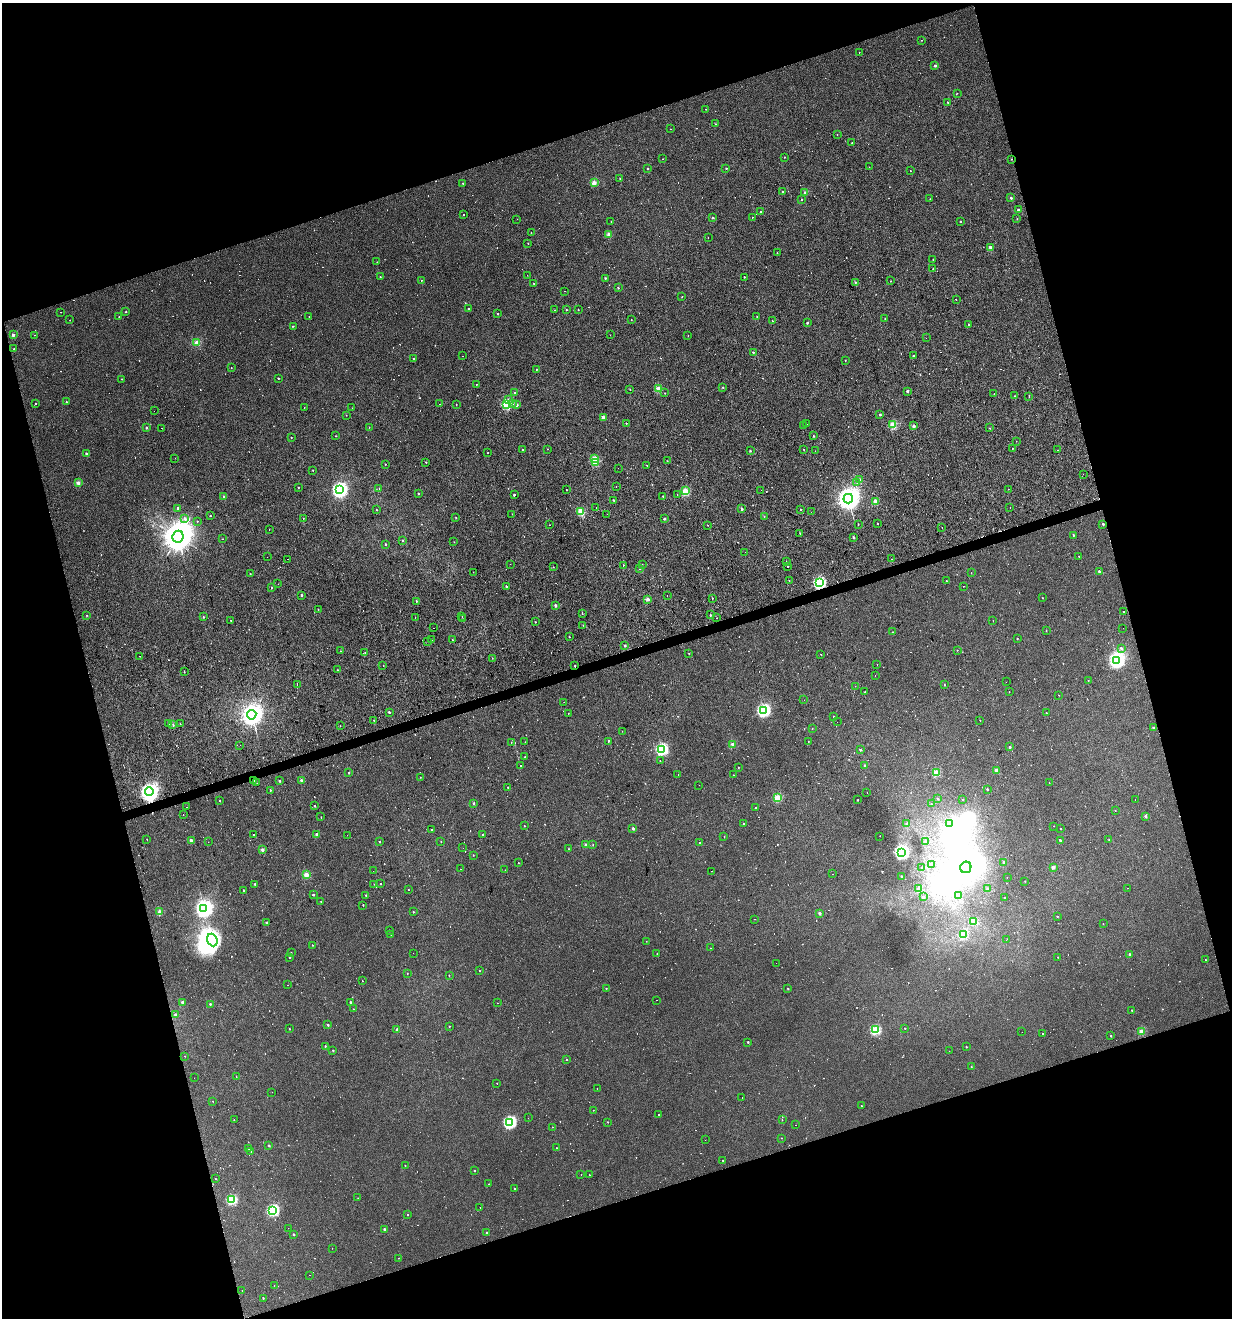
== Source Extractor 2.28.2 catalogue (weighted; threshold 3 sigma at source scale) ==
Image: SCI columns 104-5021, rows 1-5261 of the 5072 x 5261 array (HDU 1 of 3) = the unmasked area's bounding box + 8 px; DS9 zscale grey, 4 x 4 block average (1 PNG px = mean of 4 x 4 image px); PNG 1234 x 1320 px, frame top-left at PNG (2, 3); each listed source drawn as its Kron ellipse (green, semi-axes under 4 px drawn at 4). Shown black and unused: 35% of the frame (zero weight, under 3 of 4 exposures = <1% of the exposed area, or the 3 px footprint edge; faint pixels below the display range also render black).
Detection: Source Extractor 2.28.2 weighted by HDU 2 'WHT'. Background 0.00193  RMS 0.0037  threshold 0.0167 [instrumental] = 3 sigma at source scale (4.5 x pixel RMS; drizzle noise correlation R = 1.50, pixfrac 1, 0.0396/0.0396 arcsec/px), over >= 5 px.
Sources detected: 985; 10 too faint to see at this stretch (4 x 4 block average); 8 inside a brighter object's white glare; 225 cosmic-ray / hot-pixel residue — neither listed nor drawn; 5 coinciding with a brighter row at this scale — not listed separately; of the other 737, all 500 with FLUX_AUTO >= 0.619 (the completeness limit of this list) listed and drawn (237 fainter detections not listed), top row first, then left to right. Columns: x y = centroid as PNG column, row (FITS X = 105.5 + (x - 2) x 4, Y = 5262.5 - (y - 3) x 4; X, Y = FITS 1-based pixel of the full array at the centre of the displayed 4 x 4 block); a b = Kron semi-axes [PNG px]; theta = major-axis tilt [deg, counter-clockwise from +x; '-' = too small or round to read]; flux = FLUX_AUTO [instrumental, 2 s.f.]
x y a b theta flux
922 40 2 2 - 0.88
859 52 2 2 - 0.79
935 66 2 2 - 8.3
957 93 2 2 - 0.9
948 102 2 2 - 1.9
706 109 2 2 - 1
716 124 2 2 - 1.4
671 129 2 2 - 0.7
837 134 2 2 - 1.2
852 143 2 2 - 1.3
784 157 2 2 - 0.91
663 159 2 2 - 0.81
1011 159 2 2 - 0.9
869 167 2 2 - 0.92
648 168 2 2 - 3.6
726 168 2 2 - 2.6
910 171 2 2 - 0.79
620 178 2 2 - 1.5
463 183 2 2 - 2
594 183 2 2 - 32
783 192 2 2 - 5.6
805 193 2 2 - 11
1011 198 2 2 - 5.6
802 199 2 2 - 1.2
930 199 2 2 - 0.64
1018 210 2 2 - 12
761 212 2 2 - 6.6
464 214 2 2 - 58
752 217 2 2 - 1.2
713 218 2 2 - 7
517 219 2 2 - 1.3
1017 219 2 2 - 0.82
611 222 2 2 - 0.64
960 222 2 2 - 0.96
531 233 2 2 - 0.67
609 234 2 2 - 20
708 238 2 2 - 11
528 243 2 2 - 1.2
990 247 2 2 - 11
777 253 2 2 - 1.1
933 259 2 2 - 0.91
377 262 2 2 - 0.64
933 269 2 2 - 2.5
527 275 2 2 - 2.3
380 277 2 2 - 2
744 277 2 2 - 2
605 278 2 2 - 4.3
421 280 2 2 - 1.9
891 281 2 2 - 1.1
855 282 2 2 - 3
534 283 2 2 - 1.5
618 288 2 2 - 2.5
564 291 2 2 - 0.98
682 297 2 2 - 1
956 299 2 2 - 14
468 309 2 2 - 2.3
555 310 2 2 - 0.91
566 310 2 2 - 2.1
578 310 2 2 - 1.4
60 312 2 2 - 2
126 312 2 2 - 2.1
498 314 2 2 - 3.1
119 316 2 2 - 1.4
309 316 2 2 - 0.65
757 317 2 2 - 2.1
885 319 2 2 - 1.5
70 320 2 2 - 0.85
631 320 2 2 - 0.96
772 321 2 2 - 0.77
807 323 2 2 - 6.7
969 324 2 2 - 3.4
293 326 2 2 - 1.3
13 335 2 2 - 14
35 335 2 2 - 0.68
610 335 2 2 - 0.64
688 336 2 2 - 0.63
926 338 2 2 - 2.6
197 343 2 2 - 32
14 349 2 2 - 2.2
753 352 2 2 - 3.6
462 356 2 2 - 0.77
913 356 2 2 - 46
413 358 2 2 - 2.1
845 360 2 2 - 0.83
231 368 2 2 - 1.1
536 369 2 2 - 1.1
278 378 2 2 - 4.1
122 379 2 2 - 1.5
476 384 2 2 - 0.96
723 387 2 2 - 1.9
630 389 2 2 - 0.83
658 389 2 2 - 34
907 391 2 2 - 6.3
515 393 2 2 - 2.5
665 393 2 2 - 1.3
994 393 2 2 - 0.72
1014 396 2 2 - 0.8
1029 397 2 2 - 1.4
509 400 2 2 - 8.3
66 402 2 2 - 1.8
513 403 2 2 - 0.97
35 404 2 2 - 1.9
439 404 2 2 - 2.9
456 404 2 2 - 1
506 404 2 2 - 68
516 405 2 2 - 15
304 407 2 2 - 1
352 408 2 2 - 2.2
154 411 2 2 - 0.86
346 415 2 2 - 0.8
880 415 2 2 - 4.6
603 417 2 2 - 17
626 423 2 2 - 2.4
806 424 2 2 - 1
893 425 2 2 - 62
804 426 2 2 - 7.9
914 426 2 2 - 11
369 427 2 2 - 0.78
146 428 2 2 - 6.6
162 428 2 2 - 2.1
990 428 2 2 - 1.2
336 436 2 2 - 0.68
814 436 2 2 - 2.9
291 437 2 2 - 1.7
1016 441 2 2 - 1.7
522 449 2 2 - 1.3
547 449 2 2 - 2.4
804 449 2 2 - 1.3
1012 449 2 2 - 0.67
1057 450 2 2 - 0.92
750 451 2 2 - 4.1
815 451 2 2 - 0.67
488 453 2 2 - 1.3
86 454 2 2 - 4.8
175 458 2 2 - 6.7
594 458 2 2 - 26
667 461 2 2 - 0.78
426 462 2 2 - 1.8
595 462 2 2 - 48
385 464 2 2 - 1.5
647 465 2 2 - 0.83
618 468 2 2 - 3.7
313 470 2 2 - 1.4
1083 474 2 2 - 2.4
860 480 2 2 - 7.1
78 483 2 2 - 18
857 483 2 2 - 1.6
616 486 2 2 - 3.7
298 488 2 2 - 1.6
379 488 2 2 - 1.5
1008 489 2 2 - 0.62
339 490 4 4 - 470
566 490 2 2 - 0.64
761 490 2 2 - 2.2
685 491 2 2 - 59
418 494 2 2 - 4.1
677 494 2 2 - 1.7
514 495 2 2 - 4.8
663 496 2 2 - 1.4
224 497 2 2 - 5.9
848 499 5 4 - 1900
614 500 2 2 - 2.8
875 501 2 2 - 20
596 507 2 2 - 2.1
178 508 2 2 - 5.8
1010 508 2 2 - 1
742 509 2 2 - 7.1
800 509 2 2 - 1.4
376 510 2 2 - 0.86
581 511 2 2 - 59
811 512 2 2 - 1.6
512 514 2 2 - 0.63
607 514 2 2 - 1.8
210 516 2 2 - 0.7
764 516 2 2 - 1.1
185 518 2 2 - 2.8
303 518 2 2 - 0.77
456 518 2 2 - 2
664 519 2 2 - 8.5
197 521 2 2 - 0.98
877 523 2 2 - 2
858 524 2 2 - 1
1103 524 2 2 - 5.1
550 525 2 2 - 1
708 525 2 2 - 0.72
942 528 2 2 - 2.7
269 529 2 2 - 3.4
800 533 2 2 - 1.9
1073 535 2 2 - 3.4
178 537 6 5 - 5700
853 537 2 2 - 5.7
223 539 2 2 - 8.7
402 540 2 2 - 2.1
454 542 2 2 - 1
386 544 2 2 - 1.8
745 552 2 2 - 0.72
1079 556 2 2 - 3.7
267 557 2 2 - 1.9
287 559 2 2 - 0.68
892 559 2 2 - 1.2
787 561 2 2 - 2
510 564 2 2 - 1.9
642 564 2 2 - 1
623 565 2 2 - 1.7
788 566 2 2 - 0.82
553 567 2 2 - 0.87
639 569 2 2 - 1.2
473 572 2 2 - 0.81
1099 572 2 2 - 6.6
250 573 2 2 - 2.6
971 573 2 2 - 0.73
789 580 2 2 - 0.64
946 581 2 2 - 0.88
819 583 3 2 - 170
278 584 2 2 - 0.76
506 586 2 2 - 4.8
963 586 2 2 - 1.1
272 588 2 2 - 3.4
301 595 2 2 - 5
667 595 2 2 - 2.2
712 598 2 2 - 1.3
1042 598 2 2 - 0.94
648 599 2 2 - 20
416 601 2 2 - 2
555 605 2 2 - 11
318 610 2 2 - 0.77
1123 611 2 2 - 1.2
582 613 2 2 - 1.4
86 615 2 2 - 0.84
710 615 2 2 - 4.3
204 617 2 2 - 2.1
415 617 2 2 - 0.64
462 617 2 2 - 0.85
717 618 2 2 - 0.67
462 619 2 2 - 38
231 620 2 2 - 0.75
993 621 2 2 - 0.77
535 622 2 2 - 1.8
583 625 2 2 - 0.94
434 628 2 2 - 0.73
1123 628 2 2 - 1.5
1046 630 2 2 - 1.2
892 632 2 2 - 0.84
569 637 2 2 - 1.3
1017 638 2 2 - 2.2
432 640 2 2 - 3.7
452 640 2 2 - 2.3
428 642 2 2 - 0.82
625 645 2 2 - 3.9
1121 648 2 2 - 5.2
957 650 2 2 - 1.2
340 651 2 2 - 0.77
365 652 2 2 - 0.62
689 654 2 2 - 1.7
821 654 2 2 - 1.2
140 656 2 2 - 3
492 658 2 2 - 0.96
1117 660 4 4 - 650
877 664 2 2 - 0.62
383 666 2 2 - 8.2
575 666 2 2 - 2.2
337 670 2 2 - 0.99
184 672 2 2 - 1.8
875 676 2 2 - 0.71
1088 680 2 2 - 1.6
1006 682 2 2 - 1.8
297 684 2 2 - 1.2
944 685 2 2 - 1.5
855 686 2 2 - 1.5
865 692 2 2 - 2.3
1009 692 2 2 - 0.79
1059 695 2 2 - 0.65
804 700 2 2 - 1
564 702 2 2 - 1.6
763 710 3 3 - 270
389 712 2 2 - 6
568 713 2 2 - 0.91
1046 713 2 2 - 0.86
252 715 5 4 - 1400
834 716 2 2 - 0.98
374 720 2 2 - 1.6
980 720 2 2 - 1
837 722 2 2 - 0.99
169 723 2 2 - 3.1
180 724 2 2 - 0.98
173 725 2 2 - 2.3
340 726 2 2 - 0.83
1153 727 2 2 - 4.1
812 728 2 2 - 2.1
622 731 2 2 - 0.63
608 741 2 2 - 2.2
808 741 2 2 - 1.3
511 742 2 2 - 1
525 742 2 2 - 0.94
733 744 2 2 - 21
240 745 2 2 - 0.79
1010 747 2 2 - 5.7
662 749 2 2 - 200
860 750 2 2 - 6.1
525 757 2 2 - 1.2
660 761 2 2 - 1.9
521 765 2 2 - 9.5
865 765 2 2 - 5
738 767 2 2 - 2.9
996 770 2 2 - 16
348 773 2 2 - 4.1
936 773 2 2 - 52
678 774 2 2 - 2.6
733 775 2 2 - 0.7
420 777 2 2 - 0.65
301 780 2 2 - 8.7
253 781 2 2 - 6
279 781 2 2 - 5.3
257 783 2 2 - 1.4
1049 783 2 2 - 0.91
699 785 2 2 - 0.85
508 787 2 2 - 1.9
987 789 2 2 - 3.5
270 790 2 2 - 1.9
149 792 4 4 - 990
867 792 2 2 - 20
777 798 2 2 - 56
938 799 2 2 - 2.3
962 799 2 2 - 0.89
858 800 2 2 - 2.9
1135 800 2 2 - 2.7
220 801 2 2 - 1.1
474 803 2 2 - 5.5
931 804 2 2 - 1.8
315 806 2 2 - 1.8
187 807 2 2 - 2
756 808 2 2 - 2
1115 810 2 2 - 1.3
183 814 2 2 - 0.89
1146 816 2 2 - 7.4
321 817 2 2 - 1.3
744 824 2 2 - 3
907 824 2 2 - 22
950 824 2 2 - 4.9
524 826 2 2 - 1
1053 826 2 2 - 0.72
633 828 2 2 - 12
1061 829 2 2 - 2
431 830 2 2 - 3.8
316 834 2 2 - 9.4
254 835 2 2 - 19
347 835 2 2 - 6.1
482 835 2 2 - 4.4
880 836 2 2 - 100
724 837 2 2 - 0.63
147 839 2 2 - 0.83
191 840 2 2 - 12
1109 840 2 2 - 0.79
1061 841 2 2 - 3.8
208 842 2 2 - 0.77
380 842 2 2 - 1.9
441 842 2 2 - 1.2
926 842 2 2 - 9.8
700 843 2 2 - 1.6
586 845 2 2 - 18
593 845 2 2 - 1
463 848 2 2 - 0.96
569 849 2 2 - 1.5
262 850 2 2 - 12
901 852 3 3 - 370
473 855 2 2 - 1.5
1004 862 2 2 - 8.9
519 863 2 2 - 0.75
932 865 2 2 - 5
966 867 6 5 - 5100
1053 867 2 2 - 15
922 868 2 2 - 0.75
461 869 2 2 - 0.74
505 870 2 2 - 1.1
373 871 2 2 - 2.2
711 871 2 2 - 0.64
833 874 2 2 - 0.77
306 875 2 2 - 38
901 876 2 2 - 2
1007 877 2 2 - 0.73
1025 881 2 2 - 0.92
255 884 2 2 - 3.4
374 884 2 2 - 0.7
381 884 2 2 - 1.6
1128 888 2 2 - 1.4
919 889 2 2 - 20
987 889 2 2 - 6
244 890 2 2 - 2
408 890 2 2 - 1
314 894 2 2 - 1.8
366 895 2 2 - 2.6
958 896 2 2 - 1
923 897 2 2 - 6.4
1004 898 2 2 - 0.79
321 902 2 2 - 1.6
363 905 2 2 - 2.2
204 909 4 4 - 790
160 912 2 2 - 27
413 912 2 2 - 2
820 913 2 2 - 9.4
1057 916 2 2 - 1.8
755 919 2 2 - 0.95
974 921 2 2 - 40
266 922 2 2 - 5.5
1103 924 2 2 - 0.8
389 930 2 2 - 0.75
391 934 2 2 - 1.5
963 934 2 2 - 57
212 940 6 5 - 300
1006 940 2 2 - 5.2
646 941 2 2 - 0.71
312 945 2 2 - 1
711 948 2 2 - 2
291 952 2 2 - 0.86
413 953 2 2 - 2.8
657 954 2 2 - 1.5
1129 954 2 2 - 3.6
290 957 2 2 - 2.2
1058 957 2 2 - 1.2
1205 960 2 2 - 0.84
776 963 2 2 - 0.64
479 971 2 2 - 1.7
407 973 2 2 - 0.97
449 975 2 2 - 1.6
362 981 2 2 - 0.88
287 985 2 2 - 0.69
606 988 2 2 - 2.2
788 989 2 2 - 3.1
656 1000 2 2 - 0.62
182 1002 2 2 - 8
351 1002 2 2 - 8.9
498 1003 2 2 - 7.4
210 1004 2 2 - 3
353 1009 2 2 - 0.98
1132 1010 2 2 - 3
175 1015 2 2 - 12
328 1025 2 2 - 5.8
449 1026 2 2 - 1.7
905 1028 2 2 - 1.9
289 1029 2 2 - 1.8
397 1029 2 2 - 15
875 1030 2 2 - 110
1141 1031 2 2 - 33
1022 1032 2 2 - 3.7
1043 1034 2 2 - 2.4
1111 1036 2 2 - 2.3
748 1042 2 2 - 3.8
325 1046 2 2 - 2.2
966 1047 2 2 - 2.6
333 1050 2 2 - 3.4
949 1051 2 2 - 1.4
185 1056 2 2 - 0.72
567 1059 2 2 - 2.4
971 1067 2 2 - 0.8
236 1077 2 2 - 1.2
194 1078 2 2 - 0.86
497 1083 2 2 - 1.3
597 1089 2 2 - 0.66
272 1092 2 2 - 14
742 1098 2 2 - 0.82
213 1101 2 2 - 0.66
862 1106 2 2 - 0.93
593 1110 2 2 - 0.76
659 1115 2 2 - 3.2
528 1118 2 2 - 0.71
234 1120 2 2 - 1.2
782 1120 2 2 - 1.4
510 1122 3 3 - 270
608 1122 2 2 - 1.4
795 1125 2 2 - 1
552 1127 2 2 - 1.1
781 1138 2 2 - 0.88
705 1140 2 2 - 1.5
269 1146 2 2 - 4
249 1148 2 2 - 0.72
557 1148 2 2 - 1.1
251 1151 2 2 - 1.8
723 1160 2 2 - 1.3
405 1166 2 2 - 2.3
474 1171 2 2 - 2.4
581 1175 2 2 - 0.65
589 1175 2 2 - 1.6
216 1179 2 2 - 0.85
489 1184 2 2 - 0.7
515 1189 2 2 - 2.2
358 1198 2 2 - 0.67
232 1200 2 2 - 120
480 1207 2 2 - 1.1
273 1210 3 3 - 220
408 1215 2 2 - 2
288 1228 2 2 - 3
384 1229 2 2 - 6.2
487 1233 2 2 - 3.3
293 1234 2 2 - 3
332 1248 2 2 - 1.2
399 1258 2 2 - 0.9
310 1275 2 2 - 0.8
274 1286 2 2 - 0.69
242 1291 2 2 - 0.68
263 1298 2 2 - 2.3
Overlapping masked pixels (flux is a lower limit): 5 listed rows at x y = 1011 159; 819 583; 575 666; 253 781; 149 792
Diffuse or blended objects may show on this block-average render without a row.